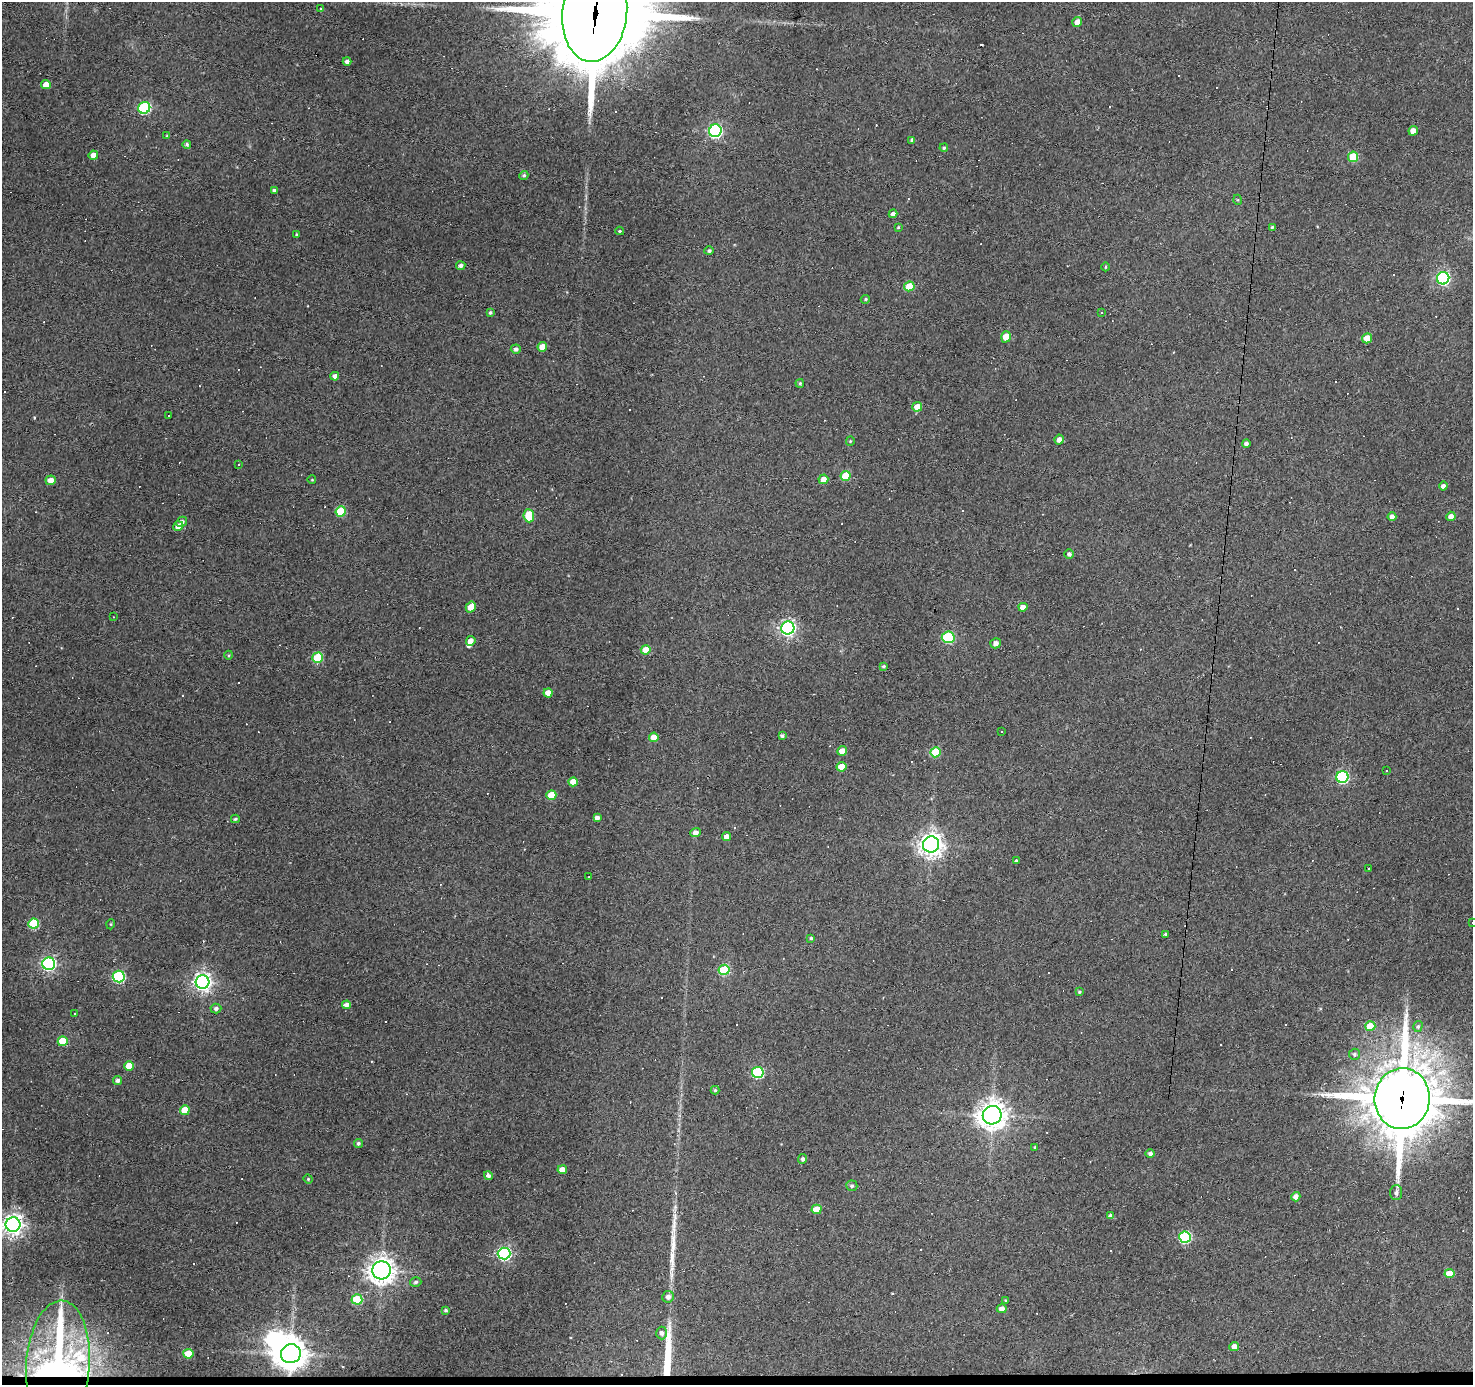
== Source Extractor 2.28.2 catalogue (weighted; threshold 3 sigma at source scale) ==
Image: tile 8 of 3 x 3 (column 2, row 3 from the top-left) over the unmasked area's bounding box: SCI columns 1471-2941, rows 189-1571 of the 4411 x 4436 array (HDU 1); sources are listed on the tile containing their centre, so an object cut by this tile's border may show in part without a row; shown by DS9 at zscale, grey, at full resolution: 1 PNG px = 1 image px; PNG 1475 x 1387 px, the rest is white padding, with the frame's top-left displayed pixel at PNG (2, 2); every listed detection drawn as its Kron ellipse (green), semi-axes under 4 PNG px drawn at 4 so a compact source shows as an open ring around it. <1% of this frame is shown black and not used: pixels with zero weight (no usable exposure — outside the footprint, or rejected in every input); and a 3 px margin inside the footprint's outer edge (the drizzle kernel's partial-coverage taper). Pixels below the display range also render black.
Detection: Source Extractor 2.28.2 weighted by HDU 2 'WHT'; one run over the whole footprint, this tile lists its part. Background 0.112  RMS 0.0086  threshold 0.0389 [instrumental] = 3 sigma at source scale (4.5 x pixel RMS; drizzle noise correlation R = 1.50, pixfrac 1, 0.05/0.05 arcsec/px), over >= 5 px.
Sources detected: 185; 1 inside a brighter object's white glare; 44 cosmic-ray / hot-pixel residue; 2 long thin detections or spike segments (spike, bleed or trail) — neither listed nor drawn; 2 inside a brighter listed object's ellipse — not listed separately; the other 136 listed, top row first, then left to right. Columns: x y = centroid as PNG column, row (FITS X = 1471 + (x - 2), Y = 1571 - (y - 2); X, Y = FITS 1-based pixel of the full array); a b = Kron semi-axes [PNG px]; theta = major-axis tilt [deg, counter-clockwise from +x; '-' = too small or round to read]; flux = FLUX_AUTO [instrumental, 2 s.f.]
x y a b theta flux
321 9 4 4 - 1.1
595 14 48 32 83 19000
1077 22 5 4 - 7
347 61 4 4 - 3
46 85 5 4 - 9.7
144 108 6 5 - 86
715 131 6 6 - 150
1413 131 5 4 - 6.9
167 136 3 3 - 1
912 140 4 3 - 1.9
187 144 4 4 - 1.8
944 148 4 3 - 1.1
93 155 5 4 - 6
1353 157 5 5 - 31
524 175 4 4 - 1.6
274 190 4 3 - 2
1238 200 5 3 - 0.79
893 214 4 4 - 3.6
898 227 4 3 - 0.94
1272 227 4 4 - 1.1
620 231 4 3 - 1.1
296 235 3 3 - 1.1
709 251 4 4 - 2
461 266 4 4 - 2.9
1106 267 4 3 - 0.86
1443 278 6 6 - 160
909 286 5 5 - 23
865 299 5 4 - 1
490 312 3 3 - 1.5
1101 313 3 2 - 1.2
1006 337 6 4 71 16
1367 338 5 5 - 14
542 347 5 4 - 11
516 349 5 4 - 2.5
335 376 4 4 - 3.9
800 383 4 3 - 1.2
917 407 5 5 - 10
169 416 3 2 - 0.71
1059 440 5 4 - 4.2
850 441 4 4 - 0.83
1246 444 4 4 - 2.4
239 465 3 3 - 2.9
846 476 5 5 - 25
823 479 5 5 - 6.4
51 480 5 5 - 7.7
312 480 4 3 - 0.62
1443 486 4 4 - 3.4
341 511 5 5 - 35
529 516 6 5 - 30
1392 516 4 4 - 3.9
1451 516 4 4 - 4.7
182 522 5 4 - 3.1
178 526 5 4 - 4.7
1069 554 4 4 - 2.5
471 607 6 4 58 9.7
1023 607 4 4 - 6.3
113 617 3 2 - 0.57
788 628 6 6 - 270
948 637 6 5 - 77
471 641 5 4 - 5.3
996 643 5 5 - 4.3
646 650 5 4 - 13
229 655 4 3 - 0.85
317 658 5 5 - 40
884 666 4 3 - 1.1
548 693 4 4 - 8.2
1001 732 3 2 - 0.83
782 736 4 3 - 2
654 737 5 4 - 10
842 751 5 4 - 8.6
935 752 5 5 - 37
841 767 5 4 - 17
1387 770 2 2 - 0.72
1342 777 6 6 - 120
573 782 5 4 - 11
551 795 5 4 - 17
597 818 4 4 - 3.4
235 819 4 3 - 1.3
696 833 5 4 - 4.9
726 837 4 4 - 5.5
931 844 8 8 - 680
1016 861 3 3 - 1.6
1369 869 2 2 - 0.77
588 877 2 2 - 0.6
34 923 5 5 - 45
1472 923 2 2 - 0.58
111 924 5 3 - 0.78
1165 934 4 4 - 1.3
811 938 3 3 - 1.3
49 964 6 6 - 190
724 970 5 5 - 60
119 977 6 6 - 100
203 982 7 7 - 400
1079 992 4 3 - 1.1
347 1005 4 4 - 4.5
216 1008 5 5 - 2.5
75 1014 3 2 - 0.92
1370 1026 5 5 - 21
1418 1026 5 4 - 1.5
63 1041 5 5 - 19
1354 1054 5 5 - 2
129 1066 5 4 - 13
758 1072 6 5 - 88
118 1080 4 4 - 2.5
715 1090 4 4 - 1.4
1402 1099 30 27 85 5200
185 1110 5 5 - 19
992 1115 9 9 - 970
358 1143 4 4 - 1.7
1035 1147 4 4 - 1
1150 1154 5 4 - 2.5
803 1159 5 4 - 2.2
562 1170 4 4 - 8
488 1176 4 4 - 2.9
308 1179 4 4 - 0.87
852 1186 5 5 - 2.1
1396 1193 7 6 - 2.6
1296 1197 5 4 - 5
817 1209 5 4 - 20
1111 1216 4 4 - 3.4
13 1225 7 7 - 540
1185 1237 6 5 - 110
504 1254 6 6 - 180
381 1270 9 9 - 750
1449 1274 5 4 - 17
416 1282 6 5 - 1.8
668 1297 6 6 - 3.8
357 1299 5 5 - 43
1005 1300 4 3 - 0.92
1002 1309 5 4 - 4.8
446 1310 3 3 - 1.6
662 1333 6 5 - 3.2
1234 1347 5 4 - 6
188 1354 5 5 - 22
291 1354 10 9 - 1300
58 1364 64 31 86 240
Overlapping masked pixels (flux is a lower limit): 4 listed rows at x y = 595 14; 1402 1099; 291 1354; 58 1364
Isophote crosses this tile's border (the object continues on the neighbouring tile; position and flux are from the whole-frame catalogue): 4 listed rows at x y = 595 14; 1472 923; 1402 1099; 13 1225